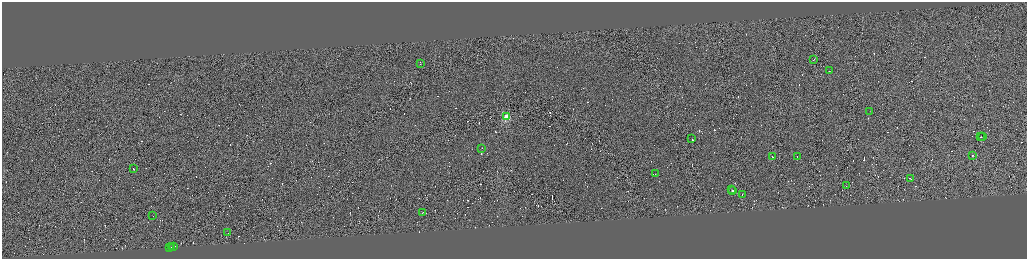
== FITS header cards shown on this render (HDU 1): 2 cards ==
NAXIS1  =                 4100
NAXIS2  =                 1026

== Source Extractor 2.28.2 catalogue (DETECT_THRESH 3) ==
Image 4100 x 1026 px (HDU 1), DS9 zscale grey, zoomed out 1/4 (1 PNG px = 4 x 4 image px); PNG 1029 x 261 px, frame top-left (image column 3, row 1026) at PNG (2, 2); each listed source drawn as its Kron ellipse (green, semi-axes under 4 px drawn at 4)
Background -0.029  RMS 4.1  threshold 12.4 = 3 sigma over >= 5 px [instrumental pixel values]
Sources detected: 493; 468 cannot appear on this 1/4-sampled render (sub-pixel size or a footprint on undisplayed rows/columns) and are neither listed nor drawn; the other 25 listed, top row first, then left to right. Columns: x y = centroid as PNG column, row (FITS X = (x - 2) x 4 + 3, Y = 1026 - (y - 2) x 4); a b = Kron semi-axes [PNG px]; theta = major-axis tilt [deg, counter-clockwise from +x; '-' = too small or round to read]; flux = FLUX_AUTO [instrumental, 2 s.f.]
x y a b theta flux
814 59 2 1 - 20000
420 64 2 1 - 7700
829 70 2 1 - 13000
870 111 2 1 - 22000
506 116 2 2 - 130000
983 136 2 1 - 21000
981 137 2 1 - 22000
692 139 2 1 - 41000
482 148 2 1 - 27000
973 155 2 1 - 18000
772 156 2 1 - 14000
797 156 2 1 - 33000
134 168 2 1 - 33000
655 174 2 1 - 9800
910 178 3 1 - 46000
846 186 2 1 - 28000
732 190 2 1 - 130000
733 191 2 1 - 160000
742 195 2 1 - 8500
422 213 2 1 - 39000
153 216 2 1 - 15000
227 233 2 1 - 22000
174 246 3 1 - 29000
172 247 2 1 - 15000
169 248 2 1 - 2000
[468 sub-pixel or undisplayed-footprint detections neither listed nor drawn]